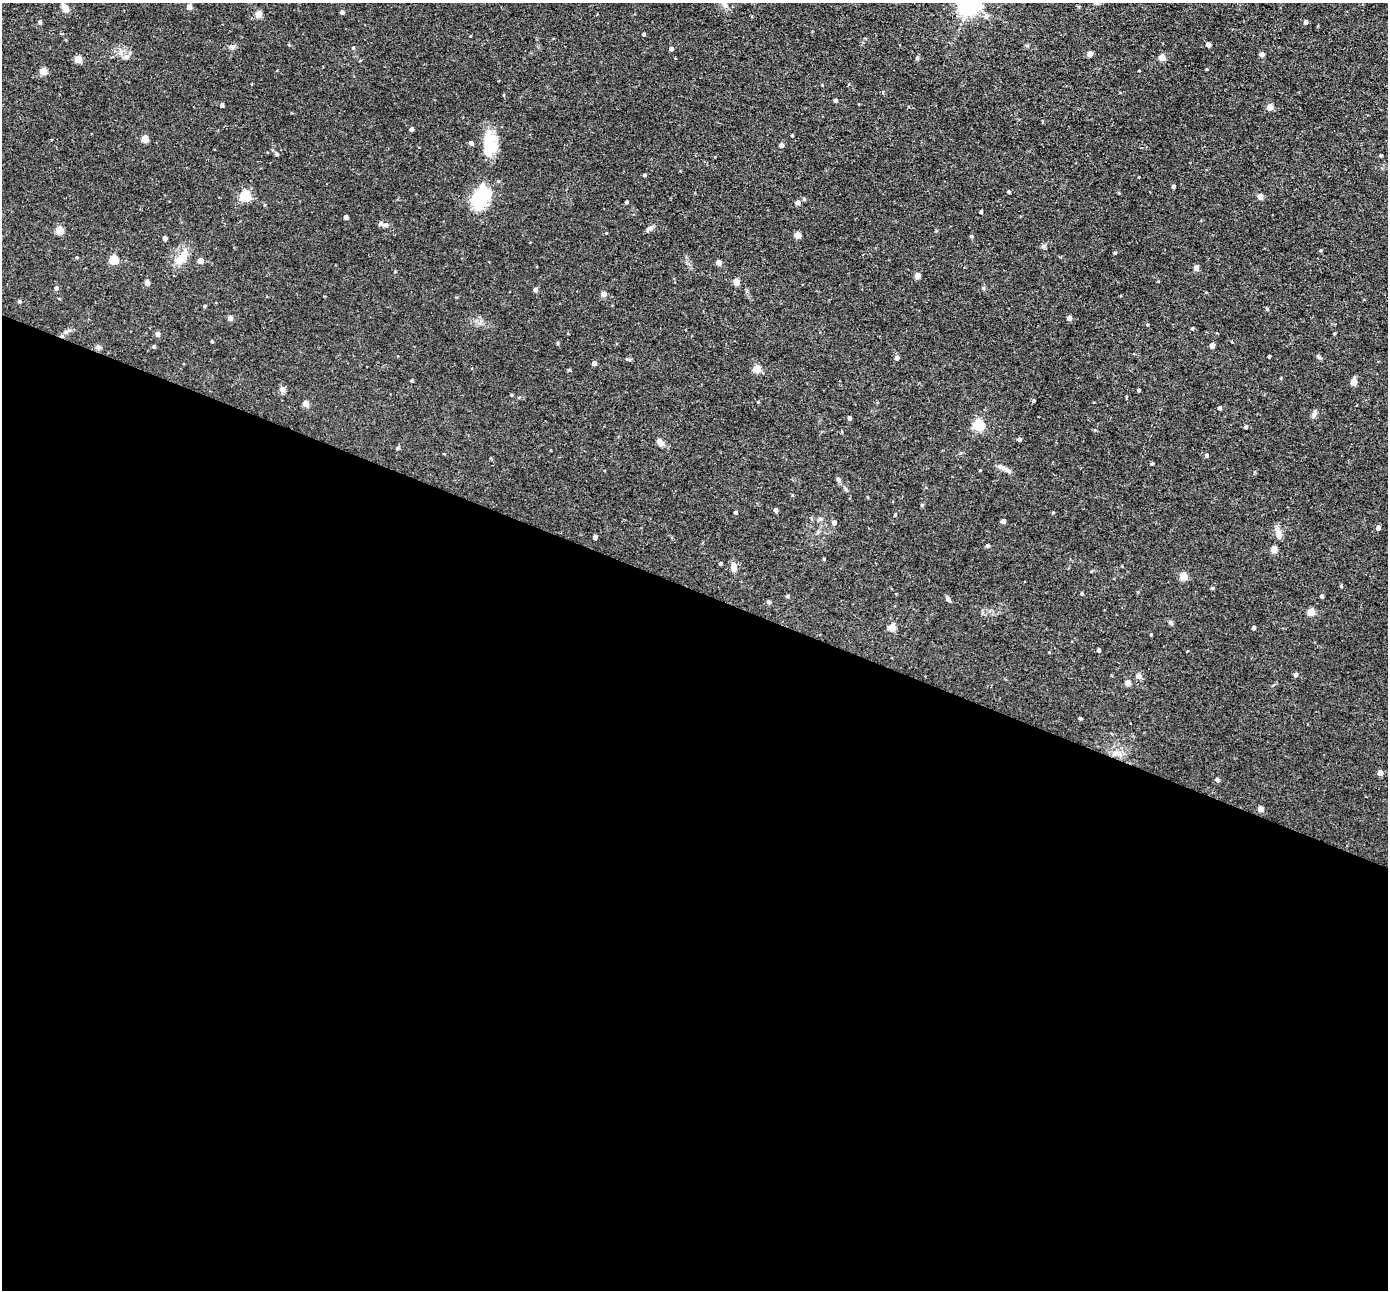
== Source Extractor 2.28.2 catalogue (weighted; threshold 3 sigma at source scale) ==
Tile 14 of 4 x 4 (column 2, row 4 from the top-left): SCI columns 1387-2772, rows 136-1423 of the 5543 x 5555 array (HDU 1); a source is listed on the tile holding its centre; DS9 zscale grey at full resolution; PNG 1390 x 1292 px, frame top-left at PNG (2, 3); no overlay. Shown black and unused: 54% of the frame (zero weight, under 2 of 3 exposures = <1% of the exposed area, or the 3 px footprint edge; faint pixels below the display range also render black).
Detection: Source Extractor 2.28.2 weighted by HDU 2 'WHT'; one run over the whole footprint, this tile lists its part. Background 0.0581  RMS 0.0075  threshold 0.0338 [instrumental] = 3 sigma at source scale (4.5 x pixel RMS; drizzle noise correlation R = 1.50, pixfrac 1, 0.05/0.05 arcsec/px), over >= 5 px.
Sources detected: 139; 1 inside a brighter object's white glare — not listed; the other 138 listed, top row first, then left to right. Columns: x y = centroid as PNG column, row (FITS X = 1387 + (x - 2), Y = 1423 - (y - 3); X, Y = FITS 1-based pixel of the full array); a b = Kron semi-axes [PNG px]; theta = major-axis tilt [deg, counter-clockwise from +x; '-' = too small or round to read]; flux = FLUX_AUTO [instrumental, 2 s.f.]
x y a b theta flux
725 5 6 6 - 2
968 6 7 7 - 430
189 7 4 4 - 6
65 8 10 6 -57 4.3
342 12 4 3 - 2.1
258 14 4 4 - 13
986 16 7 6 - 2.2
40 22 4 4 - 2
1305 22 4 4 - 3
643 34 3 3 - 0.86
470 36 4 2 - 0.5
1208 44 4 4 - 4.8
232 47 8 5 7 1.8
353 48 4 4 - 0.92
671 49 4 4 - 2.7
1090 54 4 4 - 6.8
1262 54 4 4 - 5.2
126 57 8 6 16 2.2
1162 57 4 4 - 10
917 58 5 4 - 1.5
78 59 4 4 - 13
1207 69 3 3 - 0.67
43 71 4 4 - 19
835 100 4 3 - 2
222 105 4 3 - 2
1270 107 4 4 - 10
411 129 4 3 - 1.9
792 135 4 3 - 0.67
145 139 5 4 - 15
471 143 4 4 - 2.1
490 144 30 17 88 21
781 145 5 4 - 2.4
418 147 3 2 - 0.75
277 154 5 4 - 1.1
1381 155 3 3 - 0.77
644 175 4 3 - 1.1
1139 177 3 2 - 0.5
1173 186 4 3 - 1.6
1008 192 4 4 - 1.2
483 195 26 22 59 27
245 196 5 5 - 61
1260 196 4 4 - 7.6
804 199 4 4 - 1.1
626 202 3 3 - 1.4
797 202 5 4 - 3.5
981 212 3 3 - 1.4
346 217 4 4 - 3
384 225 11 5 -10 3.1
649 228 11 5 25 2.2
59 230 5 5 - 22
797 235 4 4 - 10
971 236 4 4 - 1.2
165 238 4 4 - 2.7
1320 250 4 3 - 0.76
1115 253 4 3 - 0.97
77 257 4 3 - 0.65
114 259 5 5 - 28
181 259 20 10 45 10
200 261 4 4 - 6.9
719 263 4 4 - 5.4
1196 268 4 4 - 5.9
917 276 4 4 - 8.3
736 282 4 4 - 12
147 283 7 5 -79 2.2
56 288 5 4 - 2
535 289 6 5 - 1.4
603 294 4 4 - 5.4
19 301 4 4 - 1.3
204 306 4 4 - 0.87
1267 309 4 4 - 0.99
230 318 4 4 - 3.9
1069 318 4 4 - 4.7
1192 328 5 3 - 0.85
1334 333 4 3 - 0.84
157 334 4 4 - 2.8
212 341 3 3 - 0.71
1212 345 4 4 - 5.6
154 346 4 3 - 1.1
98 347 6 5 - 1.4
1269 356 3 3 - 1.1
897 358 4 4 - 2.8
594 363 4 4 - 3.4
757 369 5 4 - 19
569 370 4 4 - 1.1
412 381 4 3 - 0.84
1353 382 5 4 - 11
282 389 8 7 - 2.2
1138 390 4 3 - 0.97
512 395 5 3 - 0.64
1034 401 4 3 - 0.98
306 404 4 4 - 10
1219 408 4 4 - 2
1314 414 8 6 73 2.1
849 418 4 3 - 2.3
978 425 5 5 - 73
1246 427 4 4 - 1.1
1019 439 4 3 - 2.4
660 442 7 5 -38 4.7
398 448 6 3 46 0.91
1206 455 4 4 - 1.5
1152 463 4 3 - 1
1001 467 15 6 -26 4.1
980 470 4 2 - 0.51
838 480 7 4 -71 1.3
775 510 4 3 - 2.2
735 512 4 3 - 1.1
1053 512 4 3 - 0.6
895 515 4 3 - 0.69
1003 521 4 4 - 3.7
834 523 5 4 - 2.9
1378 527 4 4 - 3.5
1278 533 12 7 -82 4.9
595 537 4 4 - 2.2
988 546 4 4 - 1.7
1274 549 4 4 - 12
734 567 11 6 -82 4.6
1184 576 5 4 - 17
1341 586 3 3 - 1
1212 588 4 3 - 0.98
1082 594 4 3 - 1
788 596 4 3 - 1.2
1321 596 4 4 - 1.4
948 599 6 4 -45 1.9
768 602 6 4 -44 1.2
1311 612 5 4 - 16
1171 623 6 5 - 1.2
892 627 4 4 - 19
1253 628 4 3 - 2.5
1151 635 3 3 - 0.67
1098 650 4 3 - 1.7
1296 675 5 4 - 2
1138 676 5 5 - 5.2
1128 683 4 4 - 6.6
1080 718 4 3 - 0.95
1115 754 7 4 -18 2
1380 773 4 4 - 7.3
1217 780 5 4 - 1.9
1261 809 4 4 - 6.2
Isophote crosses this tile's border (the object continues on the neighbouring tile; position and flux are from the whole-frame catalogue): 1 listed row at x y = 968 6